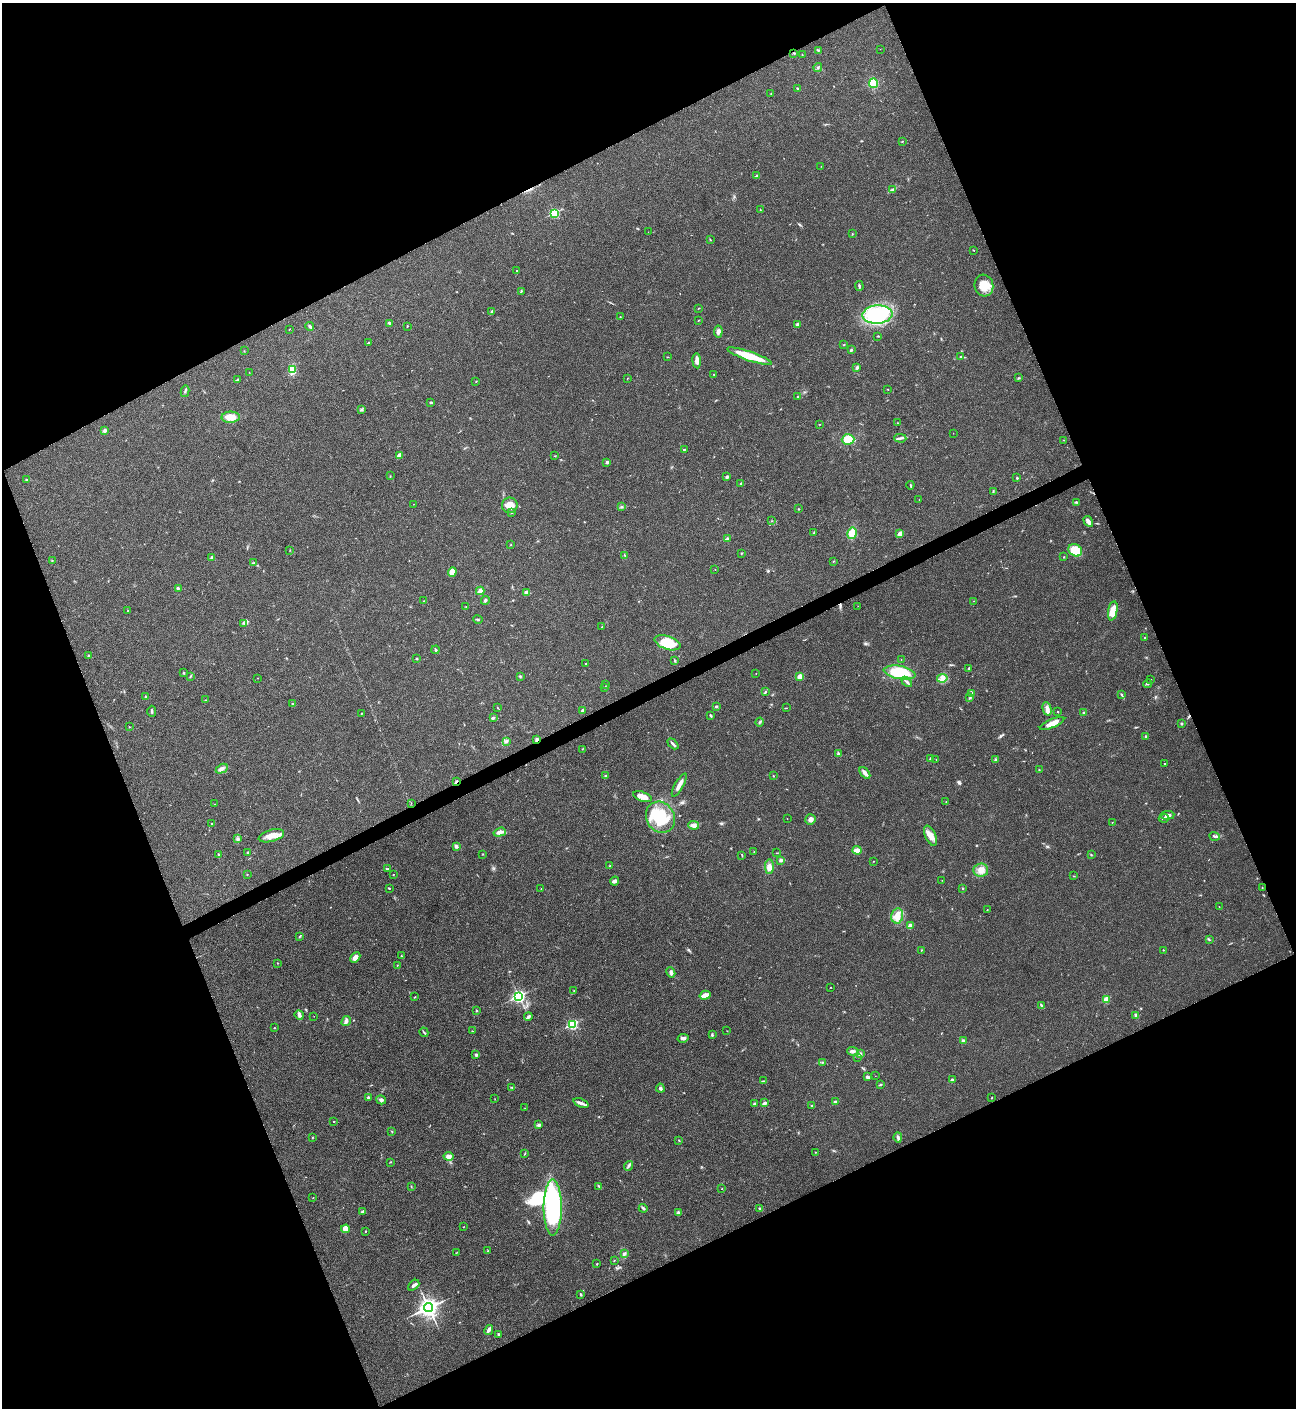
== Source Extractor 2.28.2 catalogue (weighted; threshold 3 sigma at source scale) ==
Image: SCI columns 288-5462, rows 7-5627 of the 5621 x 5633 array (HDU 1 of 3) = the unmasked area's bounding box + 8 px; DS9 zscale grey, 4 x 4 block average (1 PNG px = mean of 4 x 4 image px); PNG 1298 x 1410 px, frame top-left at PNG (2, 3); each listed source drawn as its Kron ellipse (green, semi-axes under 4 px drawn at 4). Shown black and unused: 44% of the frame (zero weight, under 3 of 4 exposures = <1% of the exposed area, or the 3 px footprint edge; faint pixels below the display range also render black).
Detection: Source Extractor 2.28.2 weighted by HDU 2 'WHT'. Background 0.0209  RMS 0.0041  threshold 0.0185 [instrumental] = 3 sigma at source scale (4.5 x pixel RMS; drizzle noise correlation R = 1.50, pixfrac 1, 0.05/0.05 arcsec/px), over >= 5 px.
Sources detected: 316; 2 inside a brighter object's white glare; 4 cosmic-ray / hot-pixel residue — neither listed nor drawn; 3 coinciding with a brighter row at this scale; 4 inside a brighter listed object's ellipse — not listed separately; the other 303 listed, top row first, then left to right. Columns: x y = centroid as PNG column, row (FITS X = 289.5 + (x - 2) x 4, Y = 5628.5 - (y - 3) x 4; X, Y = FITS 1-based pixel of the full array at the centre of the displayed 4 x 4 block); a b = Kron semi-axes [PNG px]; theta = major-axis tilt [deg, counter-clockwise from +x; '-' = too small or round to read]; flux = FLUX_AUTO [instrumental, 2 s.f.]
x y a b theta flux
880 49 2 2 - 0.41
818 50 2 2 - 1.1
794 53 3 2 - 2.1
802 55 2 2 - 0.98
818 68 5 2 - 3.3
873 83 5 4 - 43
798 89 4 2 - 2.1
771 94 2 2 - 1.1
902 141 2 2 - 2.4
821 166 2 2 - 0.5
757 175 3 2 - 2
892 190 4 2 - 3.9
760 210 3 2 - 1.6
554 213 2 2 - 190
648 232 2 2 - 0.39
852 234 2 2 - 1.2
710 240 2 2 - 1.5
973 250 3 2 - 1.1
517 271 2 2 - 1.1
859 286 5 2 - 3.5
984 286 11 9 -74 38
521 291 3 2 - 1.8
698 308 2 2 - 0.75
492 311 4 2 - 3
877 314 15 9 4 160
620 317 2 2 - 1.1
699 320 2 2 - 1
389 323 3 2 - 4.7
798 324 3 3 - 4.9
310 326 4 3 - 4.3
407 326 2 2 - 1
289 329 2 2 - 0.89
718 332 6 4 84 7.4
878 336 2 2 - 0.88
368 343 3 2 - 1.7
844 344 2 2 - 1.1
851 350 2 2 - 7.8
244 351 2 2 - 0.74
749 356 23 4 -19 68
667 357 3 2 - 1.2
960 357 3 2 - 2.5
697 361 7 3 -85 14
857 367 4 3 - 4.7
292 370 4 3 - 47
249 372 2 2 - 0.36
714 374 2 2 - 1.1
627 378 2 2 - 0.8
1019 378 3 2 - 2
237 380 3 2 - 2
476 381 2 2 - 1.2
887 389 2 2 - 1.1
185 391 6 2 78 3.3
797 397 2 2 - 1.1
431 402 3 2 - 3.3
362 410 4 2 - 2.3
231 417 9 5 0 25
898 423 2 2 - 0.72
820 424 2 2 - 0.82
105 430 4 3 - 6.6
953 433 2 2 - 0.51
900 438 6 2 -2 5.4
848 439 6 5 - 39
1064 440 2 2 - 0.59
684 449 2 2 - 3.5
399 455 3 2 - 14
555 456 2 2 - 0.97
607 462 2 2 - 7.5
390 476 2 2 - 1.1
727 477 3 3 - 3.7
1017 478 2 2 - 2.3
26 480 4 2 - 2.6
741 483 3 2 - 4
910 485 4 2 - 2.5
993 491 3 2 - 2.3
919 500 2 2 - 0.49
1076 502 4 2 - 2.6
414 504 2 2 - 0.56
510 505 8 7 - 27
621 507 2 2 - 1.4
799 509 2 2 - 0.87
512 512 2 2 - 1.9
772 521 2 2 - 0.69
1088 521 6 3 -59 13
813 533 2 2 - 0.74
852 533 6 4 79 29
900 534 3 3 - 9.3
727 539 2 2 - 18
510 545 2 2 - 1.1
290 550 2 2 - 0.92
1075 550 7 6 - 68
741 553 2 2 - 1.4
625 555 2 2 - 1.1
212 557 2 2 - 12
1064 557 2 2 - 1.4
52 560 2 2 - 1.1
833 561 2 2 - 0.86
254 563 3 2 - 1.9
715 569 2 2 - 1.3
452 572 5 4 - 23
178 588 4 2 - 2.5
480 591 4 3 - 14
526 592 2 2 - 9.4
485 600 4 3 - 3.9
424 601 3 2 - 1.4
974 601 2 2 - 0.75
466 606 2 2 - 0.77
858 606 2 2 - 0.43
128 611 2 2 - 0.73
1113 611 10 4 79 31
478 619 5 2 - 2.6
243 623 2 2 - 0.95
602 626 2 2 - 1.1
1145 637 2 2 - 1.2
667 643 13 6 -19 63
436 650 4 2 - 3.1
88 655 2 2 - 1.7
417 659 2 2 - 2.3
675 660 4 2 - 2
901 660 2 2 - 0.51
586 663 2 2 - 1.7
969 668 3 2 - 2.5
900 672 16 6 -10 110
184 673 3 2 - 1.9
756 673 2 2 - 0.67
191 676 3 2 - 1.9
520 676 3 2 - 2.3
800 676 3 3 - 13
257 678 2 2 - 0.54
942 678 5 4 - 9.2
1151 680 2 2 - 0.6
907 682 6 2 -42 5.3
1148 683 4 2 - 4.5
606 684 2 2 - 0.79
605 688 2 2 - 1
765 692 4 2 - 2.3
971 694 2 2 - 1.5
1122 695 3 2 - 2.6
146 696 2 2 - 2.7
970 697 2 2 - 1.5
206 700 2 2 - 0.93
292 704 2 2 - 2
716 706 2 2 - 9.4
498 708 2 2 - 0.81
786 708 2 2 - 0.97
1047 709 7 4 -74 10
583 710 4 3 - 3.9
152 711 5 2 - 4.2
1058 711 2 2 - 2.6
361 713 2 2 - 1.1
1084 713 3 2 - 3
711 715 3 2 - 3.1
493 718 3 3 - 3.6
760 722 4 2 - 2.6
1052 723 13 4 23 22
1182 723 2 2 - 1.7
129 727 2 2 - 0.97
1146 736 3 2 - 1.8
537 740 3 2 - 6.6
507 741 3 2 - 2.1
673 744 6 2 -44 5.3
582 749 2 2 - 0.76
839 754 3 2 - 2.5
931 758 2 2 - 9.8
936 759 2 2 - 0.64
996 760 4 3 - 5.6
1165 764 2 2 - 1.8
222 769 6 3 28 8
1039 770 2 2 - 0.95
865 773 7 2 -51 12
605 776 3 2 - 1.3
773 776 2 2 - 1.1
456 781 4 2 - 2.7
679 785 13 2 60 17
642 796 9 5 -19 17
946 802 2 2 - 0.9
411 803 2 2 - 0.9
214 804 2 2 - 0.6
1167 815 7 3 4 8.4
660 817 16 14 -57 96
1164 818 5 2 - 4.6
787 819 2 2 - 0.5
811 819 5 5 - 9.8
1112 822 2 2 - 0.82
211 823 2 2 - 1
694 825 5 4 - 9.8
500 832 6 3 18 15
271 836 13 6 15 25
930 836 11 5 -67 21
1215 836 5 2 - 4.2
237 839 2 2 - 1.6
456 846 4 2 - 6.8
857 850 4 2 - 27
248 852 2 2 - 4
754 852 2 2 - 0.6
777 853 2 2 - 0.95
483 854 2 2 - 1.1
218 855 3 2 - 3
742 855 3 2 - 1.7
1091 855 2 2 - 1.5
781 860 2 2 - 7
873 861 2 2 - 0.89
610 866 2 2 - 3.7
769 867 7 4 -88 13
388 869 2 2 - 1
981 870 7 6 - 19
247 875 2 2 - 0.96
393 875 2 2 - 0.99
1074 876 3 2 - 0.98
942 880 2 2 - 0.81
615 881 4 3 - 8.4
389 888 2 2 - 2.1
1262 888 2 2 - 0.76
541 889 2 2 - 0.95
963 889 2 2 - 1.7
1219 907 2 2 - 0.79
987 910 2 2 - 1
897 916 8 6 80 20
910 926 2 2 - 21
300 936 3 2 - 1.3
1209 940 3 2 - 1.5
921 950 2 2 - 1.1
1163 950 2 2 - 1.7
401 956 2 2 - 1.8
355 957 6 3 44 15
277 963 2 2 - 1.2
397 965 2 2 - 0.99
671 972 5 4 - 6.6
831 987 2 2 - 1
574 990 2 2 - 1.4
705 995 5 2 - 20
519 996 3 2 - 530
415 997 3 2 - 1.2
1106 999 2 2 - 62
1042 1005 4 2 - 3
476 1011 3 2 - 2.1
299 1015 5 2 - 3.8
1136 1015 3 3 - 4.8
314 1016 2 2 - 0.52
528 1017 4 3 - 4.6
346 1021 5 3 - 8.9
572 1024 3 2 - 250
274 1028 2 2 - 1.2
472 1031 2 2 - 1.2
727 1031 2 2 - 0.67
424 1032 5 2 - 3.3
712 1035 3 2 - 2.9
683 1038 5 3 - 6.1
963 1041 2 2 - 16
853 1051 5 3 - 6.1
860 1053 3 2 - 3
476 1055 3 3 - 4.1
858 1057 2 2 - 1.2
822 1062 3 2 - 1.6
875 1076 2 2 - 0.53
867 1077 3 3 - 5.1
952 1080 2 2 - 10
763 1081 3 2 - 1.5
880 1085 2 2 - 1.4
512 1087 4 2 - 2.6
660 1088 4 3 - 4.9
368 1097 3 2 - 3.2
992 1097 2 2 - 0.99
495 1099 2 2 - 0.67
381 1100 5 3 - 5.7
836 1102 4 2 - 3.1
581 1103 8 3 -21 8
764 1103 2 2 - 17
754 1104 3 2 - 3.5
812 1106 3 2 - 3
525 1108 2 2 - 0.49
334 1121 2 2 - 1.4
539 1125 3 2 - 5.5
392 1132 3 2 - 1.6
313 1137 2 2 - 1.3
898 1137 5 2 - 5.3
679 1140 2 2 - 0.83
815 1152 2 2 - 1.2
525 1153 2 2 - 1.2
448 1156 5 4 - 10
390 1162 2 2 - 1.2
629 1166 5 2 - 5.2
599 1186 3 2 - 2.5
411 1187 2 2 - 0.74
722 1189 2 2 - 0.94
313 1198 2 2 - 0.67
553 1208 28 9 -90 330
643 1208 4 2 - 2.8
759 1209 3 2 - 1
362 1212 3 2 - 4.3
678 1213 3 3 - 5.2
464 1226 2 2 - 0.77
346 1229 4 3 - 10
365 1231 2 2 - 1
488 1251 2 2 - 0.65
457 1252 2 2 - 0.84
624 1254 3 2 - 2.9
614 1260 2 2 - 0.82
597 1264 2 2 - 1.8
414 1285 6 2 41 7.3
581 1294 3 2 - 2.5
428 1308 4 4 - 1100
489 1330 5 3 - 7.2
498 1334 3 2 - 2.6
Overlapping masked pixels (flux is a lower limit): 2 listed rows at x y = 537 740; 456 781
Diffuse or blended objects may show on this block-average render without a row.